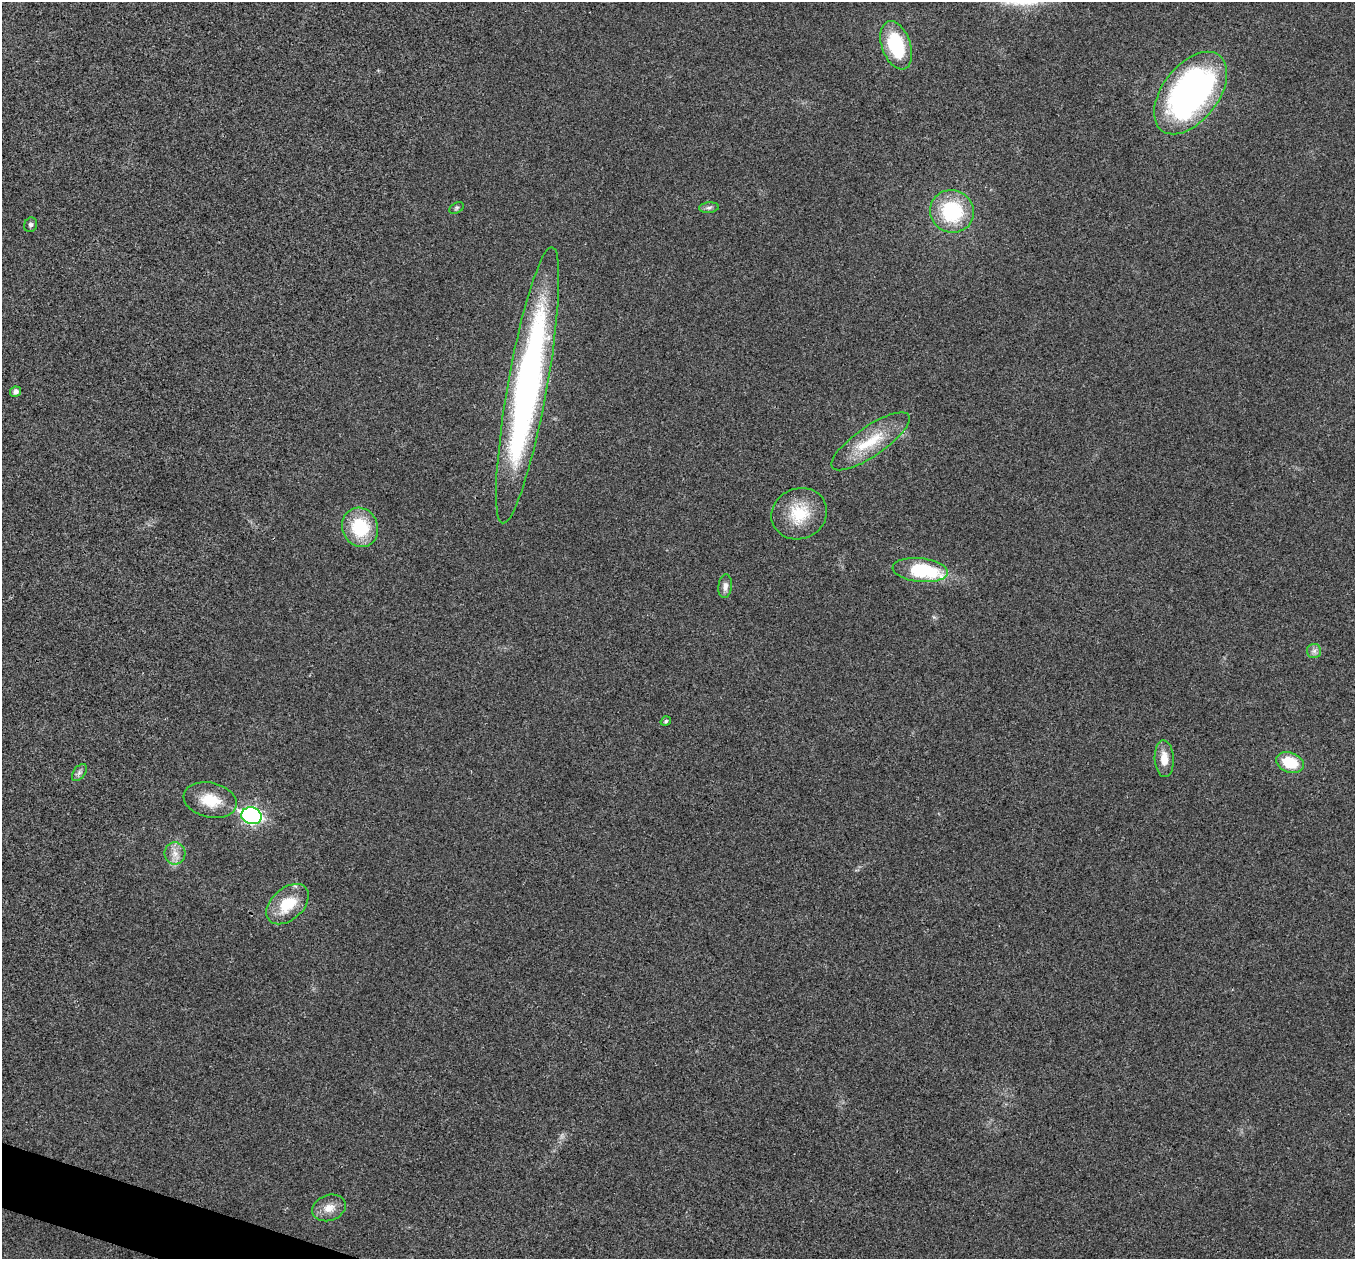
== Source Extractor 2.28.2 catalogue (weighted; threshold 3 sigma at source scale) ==
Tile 7 of 4 x 4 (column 3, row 2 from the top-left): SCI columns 2708-4060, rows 2653-3909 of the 5418 x 5433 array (HDU 1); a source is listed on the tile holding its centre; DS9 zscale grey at full resolution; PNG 1357 x 1261 px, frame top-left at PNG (2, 2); each listed source drawn as its Kron ellipse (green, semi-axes under 4 px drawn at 4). Shown black and unused: <1% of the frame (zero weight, under 3 of 4 exposures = <1% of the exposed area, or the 3 px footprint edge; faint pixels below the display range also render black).
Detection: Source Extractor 2.28.2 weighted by HDU 2 'WHT'; one run over the whole footprint, this tile lists its part. Background 0.0213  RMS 0.0052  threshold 0.0233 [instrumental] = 3 sigma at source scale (4.5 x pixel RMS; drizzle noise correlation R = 1.50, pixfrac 1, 0.05/0.05 arcsec/px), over >= 5 px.
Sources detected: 24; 1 inside a brighter object's white glare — neither listed nor drawn; the other 23 listed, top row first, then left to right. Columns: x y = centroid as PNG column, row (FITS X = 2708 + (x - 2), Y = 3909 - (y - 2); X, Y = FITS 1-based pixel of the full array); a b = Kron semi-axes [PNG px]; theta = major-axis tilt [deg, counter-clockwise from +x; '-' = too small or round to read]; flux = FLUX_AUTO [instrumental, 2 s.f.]
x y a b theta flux
896 45 25 14 -71 33
1191 93 47 28 53 180
457 208 8 5 28 0.96
709 208 10 5 5 1.5
952 211 22 21 - 38
31 225 7 6 - 1.4
527 385 140 19 80 240
16 392 5 5 - 2.2
870 441 46 15 34 20
799 514 28 25 24 20
360 527 20 18 -66 26
920 570 28 12 -6 32
725 586 12 6 85 2.5
1314 651 7 7 - 1.9
666 721 5 4 - 0.95
1164 759 18 9 -87 6.7
1290 762 14 9 -19 17
79 773 10 6 52 1.6
210 800 27 17 -13 14
252 816 10 8 -15 130
175 853 11 10 - 4.5
287 904 24 16 41 17
329 1208 17 12 20 6